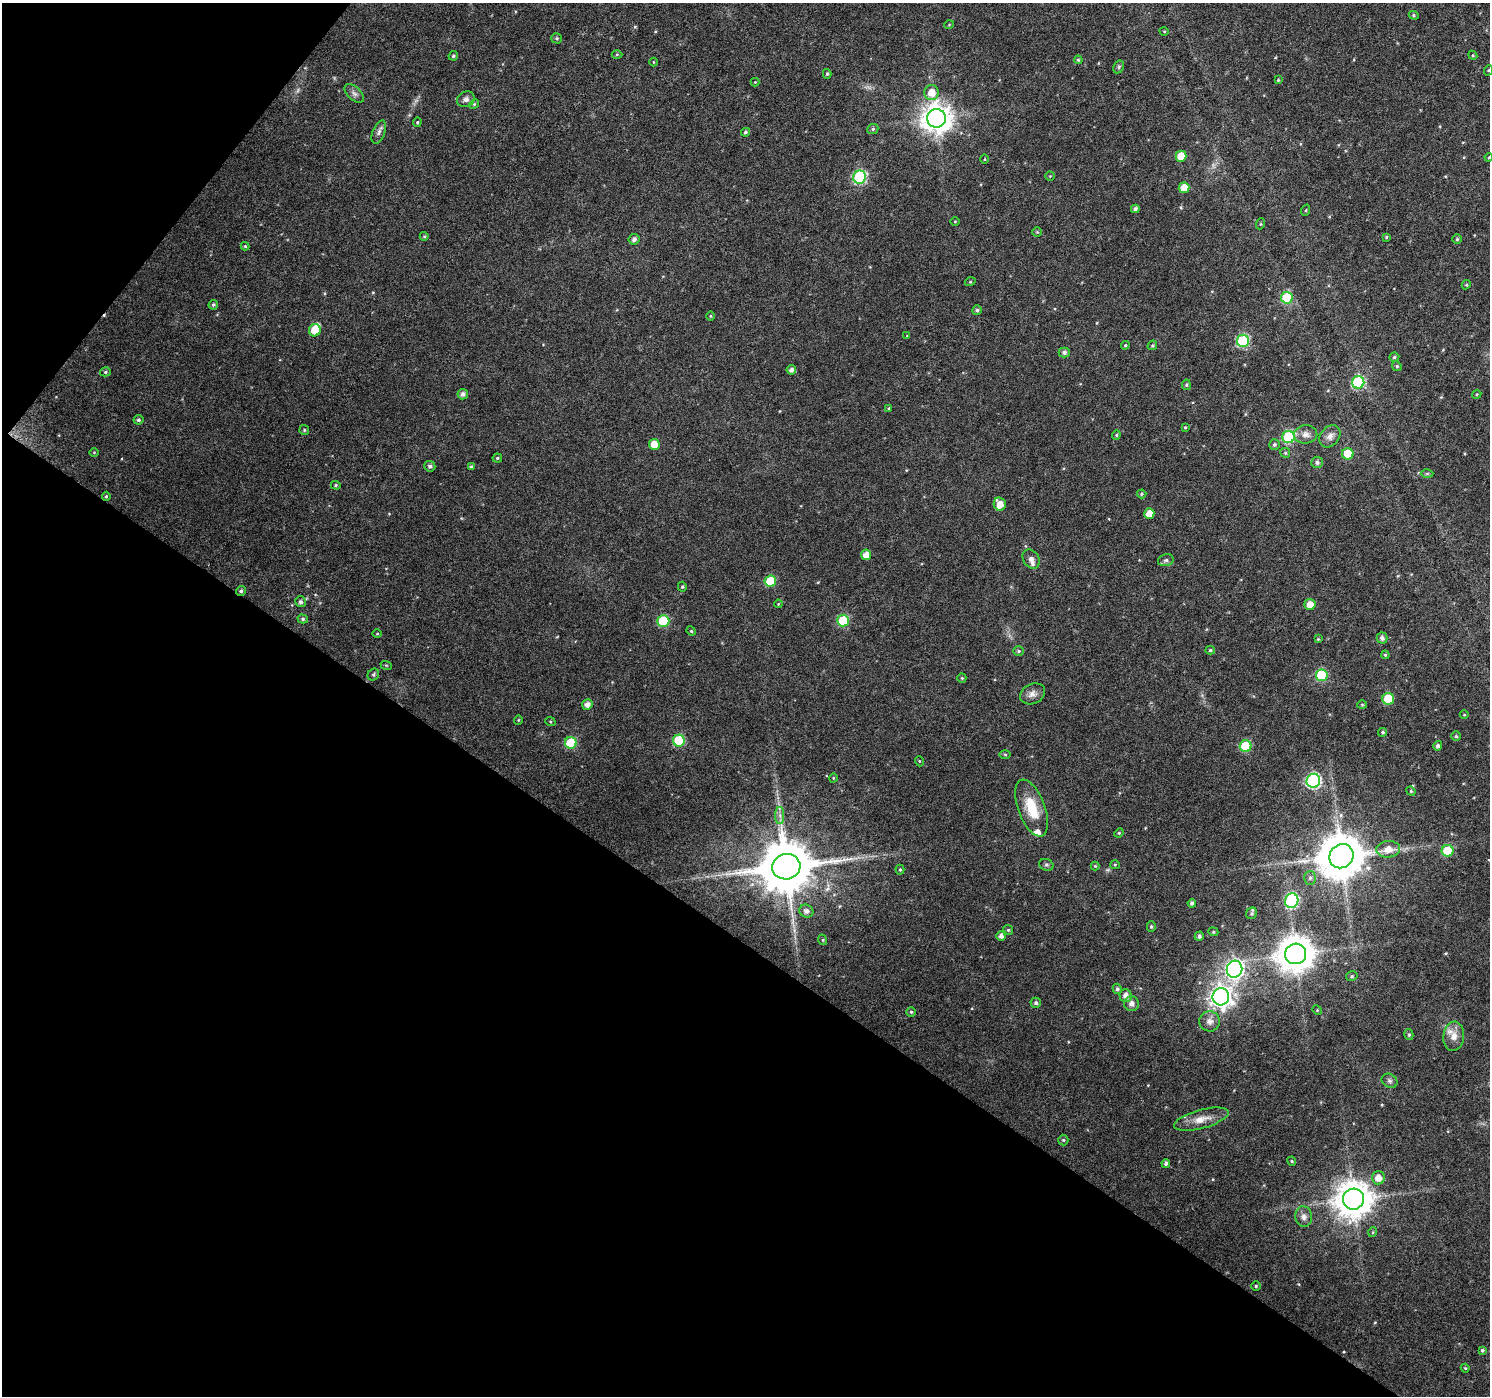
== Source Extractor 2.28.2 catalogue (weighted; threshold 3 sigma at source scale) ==
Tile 9 of 4 x 4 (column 1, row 3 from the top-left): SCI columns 1-1488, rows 1576-2969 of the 5958 x 6004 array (HDU 1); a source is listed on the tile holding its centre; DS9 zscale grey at full resolution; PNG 1492 x 1398 px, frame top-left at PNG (2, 3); each listed source drawn as its Kron ellipse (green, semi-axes under 4 px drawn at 4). Shown black and unused: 36% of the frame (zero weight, under 4 of 8 exposures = <1% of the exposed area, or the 3 px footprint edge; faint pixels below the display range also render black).
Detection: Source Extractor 2.28.2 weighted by HDU 2 'WHT'; one run over the whole footprint, this tile lists its part. Background 0.0171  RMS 0.0024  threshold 0.00998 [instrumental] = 3 sigma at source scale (4.09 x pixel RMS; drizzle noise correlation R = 1.36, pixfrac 0.8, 0.0396/0.0396 arcsec/px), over >= 5 px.
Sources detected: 176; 1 too faint to see at this stretch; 1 cosmic-ray / hot-pixel residue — neither listed nor drawn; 4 inside a brighter listed object's ellipse — not listed separately; the other 170 listed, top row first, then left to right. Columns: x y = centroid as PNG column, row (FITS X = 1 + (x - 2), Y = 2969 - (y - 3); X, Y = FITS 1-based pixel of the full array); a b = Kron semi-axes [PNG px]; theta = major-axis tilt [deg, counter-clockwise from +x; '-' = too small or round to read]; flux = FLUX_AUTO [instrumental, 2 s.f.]
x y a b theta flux
1414 15 5 4 - 0.32
949 25 5 3 - 0.18
1164 31 5 3 - 0.19
557 38 5 5 - 0.35
617 54 5 3 - 0.23
1473 55 5 4 - 0.26
453 56 5 4 - 0.39
1078 60 4 3 - 0.24
653 62 4 3 - 0.16
1119 67 7 5 60 0.39
1489 70 5 3 - 0.22
827 74 5 4 - 0.32
1278 80 4 4 - 0.2
755 82 4 4 - 0.2
354 93 12 6 -43 0.85
931 93 7 7 - 2.6
466 99 9 7 27 0.84
474 104 5 4 - 0.27
936 118 9 9 - 290
417 122 5 4 - 0.27
873 129 6 5 - 0.39
379 132 12 6 67 0.85
745 132 4 4 - 0.43
1181 156 5 5 - 3.5
1489 157 4 3 - 0.18
984 159 4 3 - 0.19
1050 176 4 4 - 0.2
860 177 6 6 - 29
1184 188 5 5 - 3
1135 209 4 4 - 0.67
1306 210 6 3 71 0.21
955 221 5 3 - 0.19
1260 224 5 3 - 0.21
1037 232 5 5 - 0.28
424 236 4 4 - 0.25
1386 237 4 3 - 0.25
634 239 5 5 - 0.76
1457 239 5 5 - 0.3
245 246 4 4 - 0.28
970 282 5 3 - 0.21
1466 285 5 3 - 0.24
1287 298 6 6 - 12
213 305 5 4 - 0.37
977 310 5 5 - 0.43
710 316 5 3 - 0.21
315 330 6 6 - 4.4
907 336 4 4 - 0.2
1243 341 6 6 - 24
1125 345 4 4 - 0.27
1152 345 5 4 - 0.32
1064 352 5 5 - 0.64
1394 357 5 4 - 0.36
1397 366 5 4 - 0.28
791 370 5 4 - 0.87
105 372 5 4 - 0.35
1358 382 6 6 - 22
1186 385 5 4 - 0.31
463 394 5 5 - 0.84
1477 394 5 3 - 0.21
889 408 4 3 - 0.26
138 420 5 4 - 0.46
1185 427 4 4 - 0.21
304 430 5 4 - 0.3
1306 434 11 9 7 1.4
1116 435 4 4 - 0.29
1330 436 12 9 49 1.3
1289 437 6 6 - 20
654 444 5 5 - 3.8
1274 444 5 5 - 0.46
94 452 5 3 - 0.18
1285 453 5 4 - 0.34
1348 454 6 6 - 8
497 458 4 4 - 0.29
1317 462 6 5 - 0.6
430 466 5 5 - 0.61
471 467 4 3 - 0.36
1427 474 6 4 1 0.28
336 485 5 4 - 0.27
1141 494 5 4 - 0.28
106 496 4 4 - 0.26
1000 504 7 6 - 2.3
1149 513 5 5 - 2.7
866 555 5 5 - 2
1031 559 10 7 -56 1
1166 560 8 6 14 0.49
770 581 6 5 - 8.1
682 587 5 4 - 0.32
241 591 5 4 - 0.47
300 602 5 5 - 0.56
778 604 4 3 - 0.18
1310 604 5 5 - 2.2
303 619 5 4 - 0.39
843 620 6 6 - 11
663 621 6 6 - 12
691 631 5 4 - 0.27
377 633 5 3 - 0.22
1382 638 5 5 - 0.91
1318 639 4 4 - 0.2
1210 650 5 4 - 0.34
1019 651 5 4 - 0.37
1385 655 4 3 - 0.24
386 665 6 3 -18 0.22
373 675 6 5 - 0.35
1322 675 6 6 - 16
962 678 5 4 - 0.26
1032 694 13 10 26 1.3
1388 699 6 6 - 9
587 704 5 5 - 1.3
1362 705 5 3 - 0.21
1464 715 4 3 - 0.18
518 720 4 3 - 0.17
550 721 5 3 - 0.22
1383 732 4 4 - 0.35
1456 736 4 4 - 0.32
679 741 6 6 - 13
571 743 6 6 - 11
1246 746 6 6 - 11
1438 746 5 4 - 0.58
1005 755 6 4 -2 0.27
919 761 5 3 - 0.19
833 778 4 3 - 0.18
1313 781 7 7 - 42
1411 791 5 4 - 0.24
1032 808 30 13 -69 6.6
780 815 8 4 -90 0.73
1119 833 5 4 - 0.27
1388 849 12 8 4 2.4
1448 851 6 6 - 8.7
1341 856 12 11 - 930
1046 865 7 5 -19 0.45
1115 865 5 4 - 0.25
1095 866 4 4 - 0.22
786 867 14 12 16 1500
900 870 5 4 - 0.31
1310 878 7 6 - 0.58
1292 901 7 6 - 27
1192 903 4 4 - 0.66
806 911 7 6 - 0.92
1252 913 6 5 - 0.37
1151 926 5 4 - 0.33
1008 930 5 4 - 0.26
1213 932 5 4 - 0.29
1001 936 5 4 - 0.94
1199 936 5 4 - 0.62
823 940 5 3 - 0.21
1296 954 10 10 - 500
1235 969 8 7 - 89
1352 976 6 4 15 0.33
1117 989 5 4 - 0.55
1126 996 6 6 - 1.3
1221 997 8 8 - 150
1036 1003 5 5 - 0.49
1131 1004 7 7 - 1.1
1317 1010 5 4 - 0.23
911 1012 4 4 - 0.28
1210 1021 10 10 - 1.4
1409 1035 5 4 - 0.39
1454 1036 15 10 82 2.3
1390 1081 8 6 -32 0.57
1201 1119 28 9 15 2.9
1063 1140 5 5 - 0.31
1292 1161 4 4 - 0.25
1166 1163 4 4 - 0.53
1378 1178 6 6 - 2.1
1353 1199 10 10 - 500
1304 1217 10 8 -80 1.2
1373 1232 5 3 - 0.19
1256 1286 4 4 - 0.3
1482 1350 4 4 - 0.42
1465 1368 4 4 - 0.28
Overlapping masked pixels (flux is a lower limit): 1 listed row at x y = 241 591
Isophote crosses this tile's border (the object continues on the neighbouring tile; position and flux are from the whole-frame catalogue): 1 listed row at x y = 1489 157